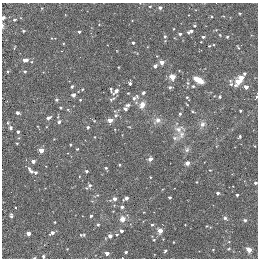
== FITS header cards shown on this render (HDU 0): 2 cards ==
NAXIS1  =                  256
NAXIS2  =                  256

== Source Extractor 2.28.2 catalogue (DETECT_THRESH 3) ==
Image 256 x 256 px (HDU 0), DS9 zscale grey, 1 PNG px = 1 image px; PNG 260 x 260 px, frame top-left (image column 1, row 256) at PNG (2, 3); no overlay
Background -0.00149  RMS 0.02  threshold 0.0589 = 3 sigma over >= 5 px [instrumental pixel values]
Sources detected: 122; all 122 listed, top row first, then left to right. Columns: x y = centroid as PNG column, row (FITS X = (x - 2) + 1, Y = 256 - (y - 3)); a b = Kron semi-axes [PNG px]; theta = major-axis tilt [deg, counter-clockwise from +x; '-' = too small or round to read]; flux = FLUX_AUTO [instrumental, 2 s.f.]
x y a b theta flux
150 6 3 3 - 1.2
42 8 3 3 - 0.91
160 8 4 4 - 2.7
239 13 3 2 - 1.2
3 18 4 4 - 3.2
14 20 4 3 - 1.4
2 26 8 3 -89 2.5
194 26 4 3 - 1.4
216 30 3 3 - 1.1
23 31 3 2 - 1.4
79 32 3 3 - 2
190 32 6 3 24 3.8
180 34 3 3 - 3.9
165 36 4 3 - 1.6
203 37 3 3 - 2.2
227 37 3 3 - 1.4
165 41 3 3 - 0.93
133 43 3 3 - 2.3
209 46 3 2 - 0.83
25 60 7 4 11 6.1
161 62 4 4 - 15
155 66 4 3 - 4.3
8 71 4 3 - 1.5
25 71 4 3 - 1.7
244 73 4 3 - 1.9
172 77 4 4 - 33
241 78 4 4 - 24
198 80 8 4 -28 26
238 82 5 4 - 25
130 83 4 3 - 2.5
188 83 5 5 - 2.1
231 84 6 4 -76 2.7
72 86 3 3 - 1.8
193 86 4 4 - 1.7
170 87 4 4 - 2.4
246 87 3 3 - 10
82 89 4 3 - 1.2
111 89 8 3 -75 1.9
116 91 8 4 48 5.9
143 93 4 3 - 2.9
73 95 4 4 - 3.9
187 97 4 3 - 1.5
220 97 5 3 - 1.3
257 97 3 2 - 3.2
135 98 13 6 34 5.9
112 99 9 5 25 2.4
56 100 4 4 - 2
80 100 3 2 - 1.1
128 105 5 5 - 2.9
142 105 7 6 - 10
60 108 3 3 - 1.2
125 109 4 3 - 3.1
192 111 5 3 - 1.4
240 111 3 2 - 1.5
18 113 4 3 - 3.2
180 114 4 4 - 1.9
116 115 6 5 - 3.2
49 118 6 3 27 3.5
110 120 4 3 - 16
157 120 12 8 32 6.8
94 121 3 3 - 0.95
59 122 5 4 - 2.6
8 123 5 3 - 1.3
202 124 8 7 - 5.3
88 127 4 4 - 2.5
10 128 4 4 - 2.8
179 129 16 9 9 9.2
18 131 3 3 - 3.1
181 134 12 8 87 7.4
240 136 4 3 - 2.8
175 138 9 5 3 3.8
17 143 3 2 - 1.1
70 145 3 2 - 1.6
77 149 3 3 - 1.3
41 150 4 4 - 15
187 150 8 6 51 3.5
150 159 3 3 - 9.9
33 161 3 3 - 6.9
187 163 4 3 - 13
119 165 3 2 - 1.2
106 168 3 3 - 1.8
30 171 10 4 -54 4.3
86 171 3 3 - 2.8
35 172 4 3 - 2.6
150 177 3 2 - 0.81
196 182 3 3 - 0.92
255 183 4 3 - 2.4
89 185 6 6 - 3.7
217 193 3 3 - 3.6
97 195 5 4 - 1.5
237 195 3 3 - 2.2
169 197 3 3 - 2.3
126 198 5 3 - 4
114 199 4 3 - 6.6
114 205 3 3 - 1.2
15 207 3 2 - 1.6
122 207 4 4 - 2.7
11 216 5 3 - 2.7
91 216 3 3 - 1.7
225 218 5 4 - 2.8
122 219 7 7 - 8.3
245 220 4 3 - 2.5
55 222 3 3 - 1.1
98 225 4 3 - 1.7
152 225 4 3 - 1.5
121 231 3 3 - 4.1
160 231 4 4 - 24
52 233 5 3 - 5.8
28 234 3 3 - 9.7
82 235 6 3 1 2.1
117 235 4 4 - 2
110 236 4 4 - 4.6
154 240 4 3 - 1.4
173 242 3 2 - 0.82
229 248 4 3 - 1.1
67 249 3 3 - 0.78
213 250 4 3 - 0.82
249 250 4 4 - 22
165 251 4 3 - 1.8
126 252 3 3 - 2
107 253 4 3 - 8.4
43 257 3 3 - 2.8
At the frame edge (FLAGS 8, measured only in part): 6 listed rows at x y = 3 18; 2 26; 257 97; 255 183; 126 252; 43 257